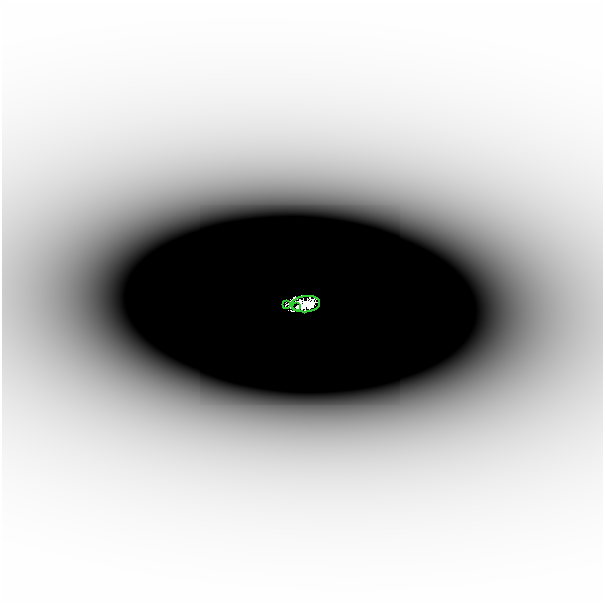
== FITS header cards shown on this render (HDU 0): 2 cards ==
NAXIS1  =                  601
NAXIS2  =                  601

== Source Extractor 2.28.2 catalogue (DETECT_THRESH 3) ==
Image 601 x 601 px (HDU 0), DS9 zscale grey, 1 PNG px = 1 image px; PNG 605 x 605 px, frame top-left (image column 1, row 601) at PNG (2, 0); each listed source drawn as its Kron ellipse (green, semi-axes under 4 px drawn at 4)
Background -4.34e-06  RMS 1.3e-06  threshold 3.81e-06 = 3 sigma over >= 5 px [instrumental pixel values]
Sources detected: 5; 2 with non-positive FLUX_AUTO (blend fragments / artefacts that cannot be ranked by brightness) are neither listed nor drawn; the other 3 listed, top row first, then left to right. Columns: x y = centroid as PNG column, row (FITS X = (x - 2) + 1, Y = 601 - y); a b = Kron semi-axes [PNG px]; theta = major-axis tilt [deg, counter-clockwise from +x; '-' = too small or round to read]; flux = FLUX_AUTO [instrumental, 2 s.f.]
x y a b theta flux
306 302 14 8 7 1.6
286 303 3 2 - 0.0071
297 305 3 2 - 0.058
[2 non-positive-flux detections neither listed nor drawn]